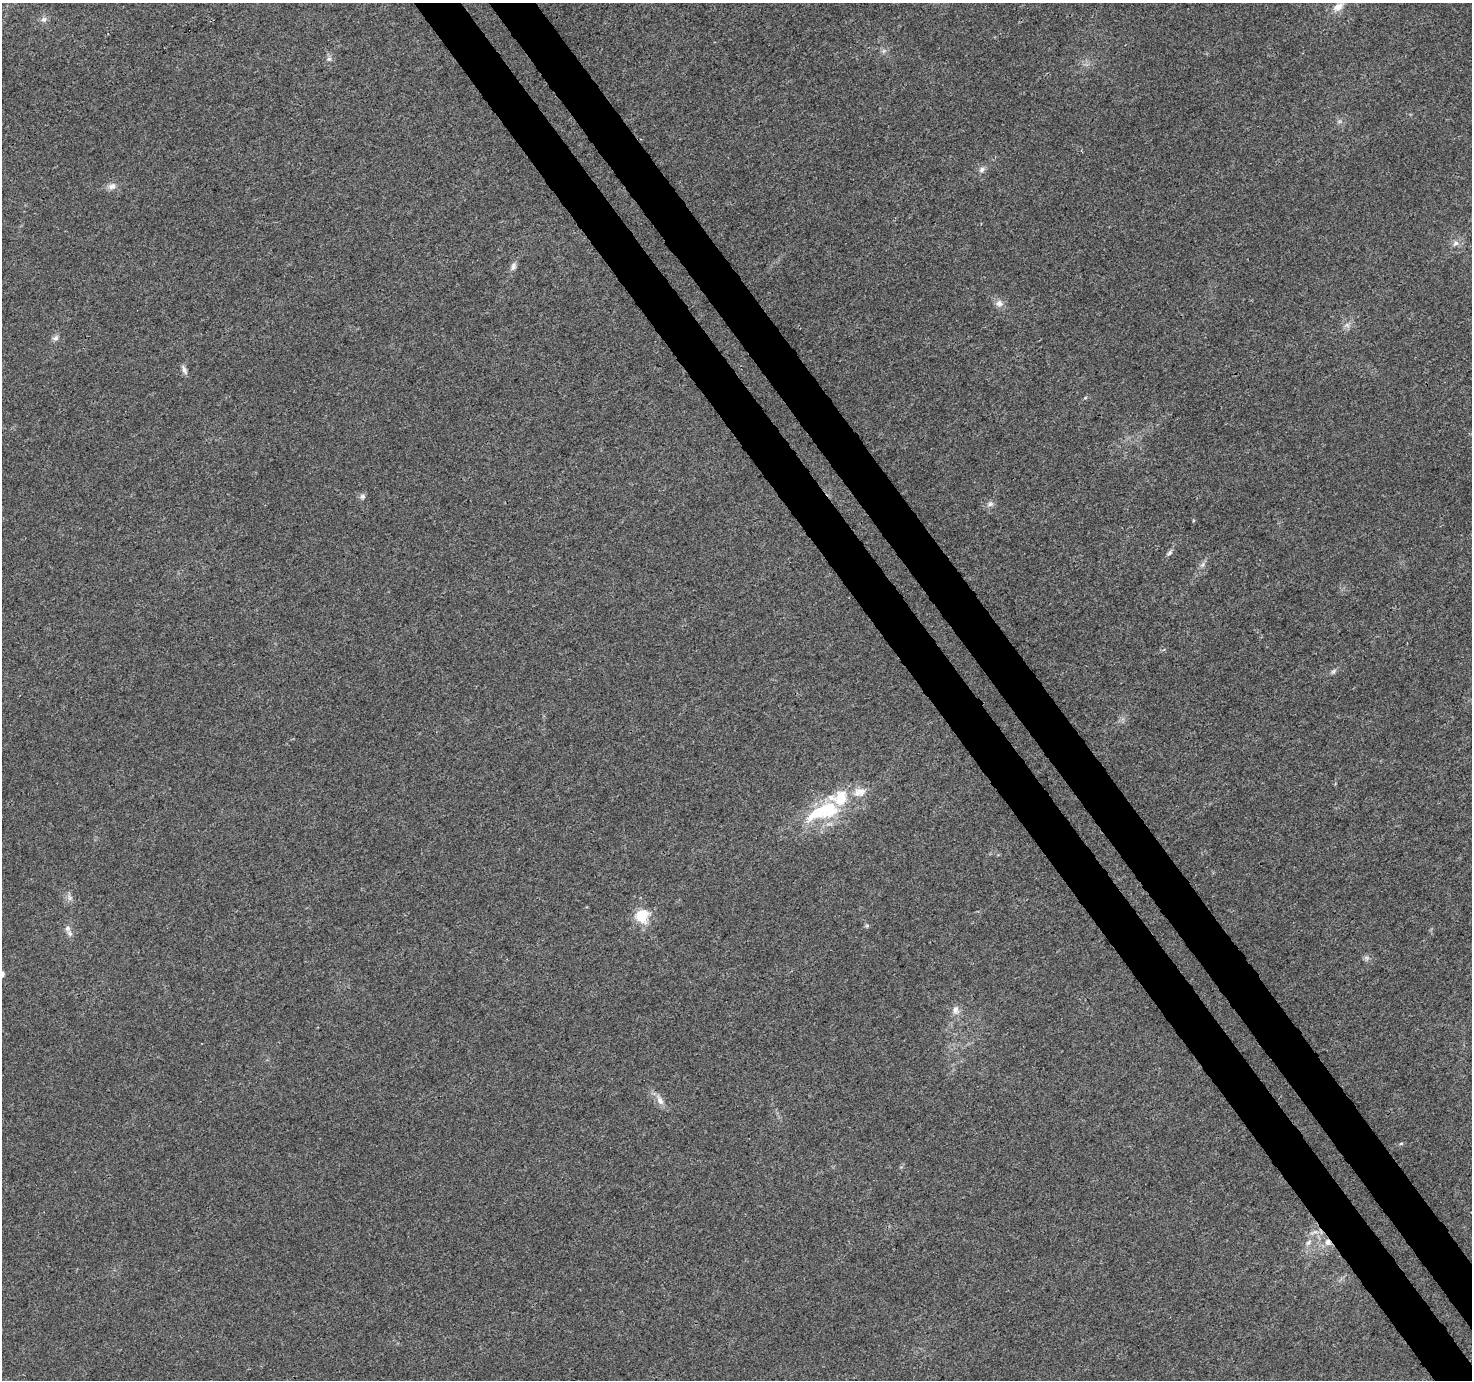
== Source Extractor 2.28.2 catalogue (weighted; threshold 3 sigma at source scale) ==
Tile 6 of 4 x 4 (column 2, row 2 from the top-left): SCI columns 1520-2989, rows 2914-4291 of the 5982 x 5889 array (HDU 1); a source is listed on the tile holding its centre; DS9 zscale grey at full resolution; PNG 1474 x 1382 px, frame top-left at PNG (2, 3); no overlay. Shown black and unused: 6% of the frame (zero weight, under 3 of 4 exposures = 5% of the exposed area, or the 3 px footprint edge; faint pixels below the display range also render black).
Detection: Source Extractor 2.28.2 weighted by HDU 2 'WHT'; one run over the whole footprint, this tile lists its part. Background 0.00969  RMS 0.0027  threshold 0.0121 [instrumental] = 3 sigma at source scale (4.5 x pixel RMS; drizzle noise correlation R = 1.50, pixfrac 1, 0.0396/0.0396 arcsec/px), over >= 5 px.
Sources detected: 34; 2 too faint to see at this stretch — not listed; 5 inside a brighter listed object's ellipse — not listed separately; the other 27 listed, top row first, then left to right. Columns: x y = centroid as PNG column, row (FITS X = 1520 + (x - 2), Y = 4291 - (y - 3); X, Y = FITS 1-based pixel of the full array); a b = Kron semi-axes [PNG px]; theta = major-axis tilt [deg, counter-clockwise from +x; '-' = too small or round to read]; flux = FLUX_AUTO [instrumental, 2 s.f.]
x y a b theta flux
1338 7 17 10 32 2.6
44 19 9 7 39 0.98
329 59 6 6 - 0.69
982 169 9 6 34 0.93
112 186 12 8 20 1.5
1456 243 10 7 30 1.2
513 266 12 7 68 1.1
999 303 10 9 - 1.5
1347 325 8 6 -44 0.9
55 338 9 7 26 0.93
184 370 13 5 -69 1
1085 398 6 3 19 0.32
362 496 7 7 - 0.77
990 504 9 7 12 0.95
1169 553 10 5 43 0.71
1202 565 9 5 59 0.78
1333 671 10 5 41 0.65
861 791 15 12 -27 2.7
825 808 36 23 -7 15
70 898 8 6 -56 0.9
642 916 20 18 72 6.1
67 928 8 7 - 0.91
955 1010 12 8 -85 1.7
660 1100 16 7 -62 1.9
1401 1143 5 3 - 0.34
1308 1242 11 5 35 1
1328 1242 8 8 - 1.7
Overlapping masked pixels (flux is a lower limit): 1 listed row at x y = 1328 1242